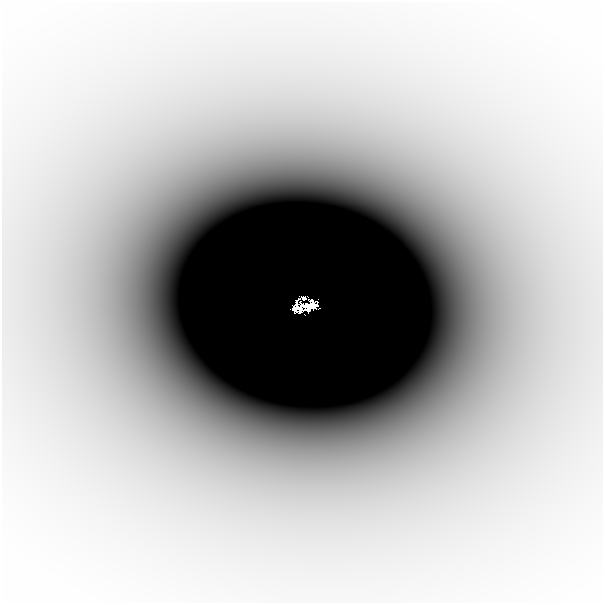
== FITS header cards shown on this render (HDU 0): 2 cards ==
NAXIS1  =                  601
NAXIS2  =                  601

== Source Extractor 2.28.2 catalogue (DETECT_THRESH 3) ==
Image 601 x 601 px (HDU 0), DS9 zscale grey, 1 PNG px = 1 image px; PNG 605 x 605 px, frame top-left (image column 1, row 601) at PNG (2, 2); no overlay
Background -1.43e-05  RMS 3.3e-06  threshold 9.78e-06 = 3 sigma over >= 5 px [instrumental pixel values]
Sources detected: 3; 1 with non-positive FLUX_AUTO (blend fragments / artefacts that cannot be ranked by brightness) is not listed; the other 2 listed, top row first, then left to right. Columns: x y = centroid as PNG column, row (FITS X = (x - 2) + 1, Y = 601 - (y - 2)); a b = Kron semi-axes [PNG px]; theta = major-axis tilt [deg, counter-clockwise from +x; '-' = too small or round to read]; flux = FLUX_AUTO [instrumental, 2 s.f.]
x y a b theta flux
304 298 4 3 - 0.025
298 309 11 6 -20 0.0014
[1 non-positive-flux detection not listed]